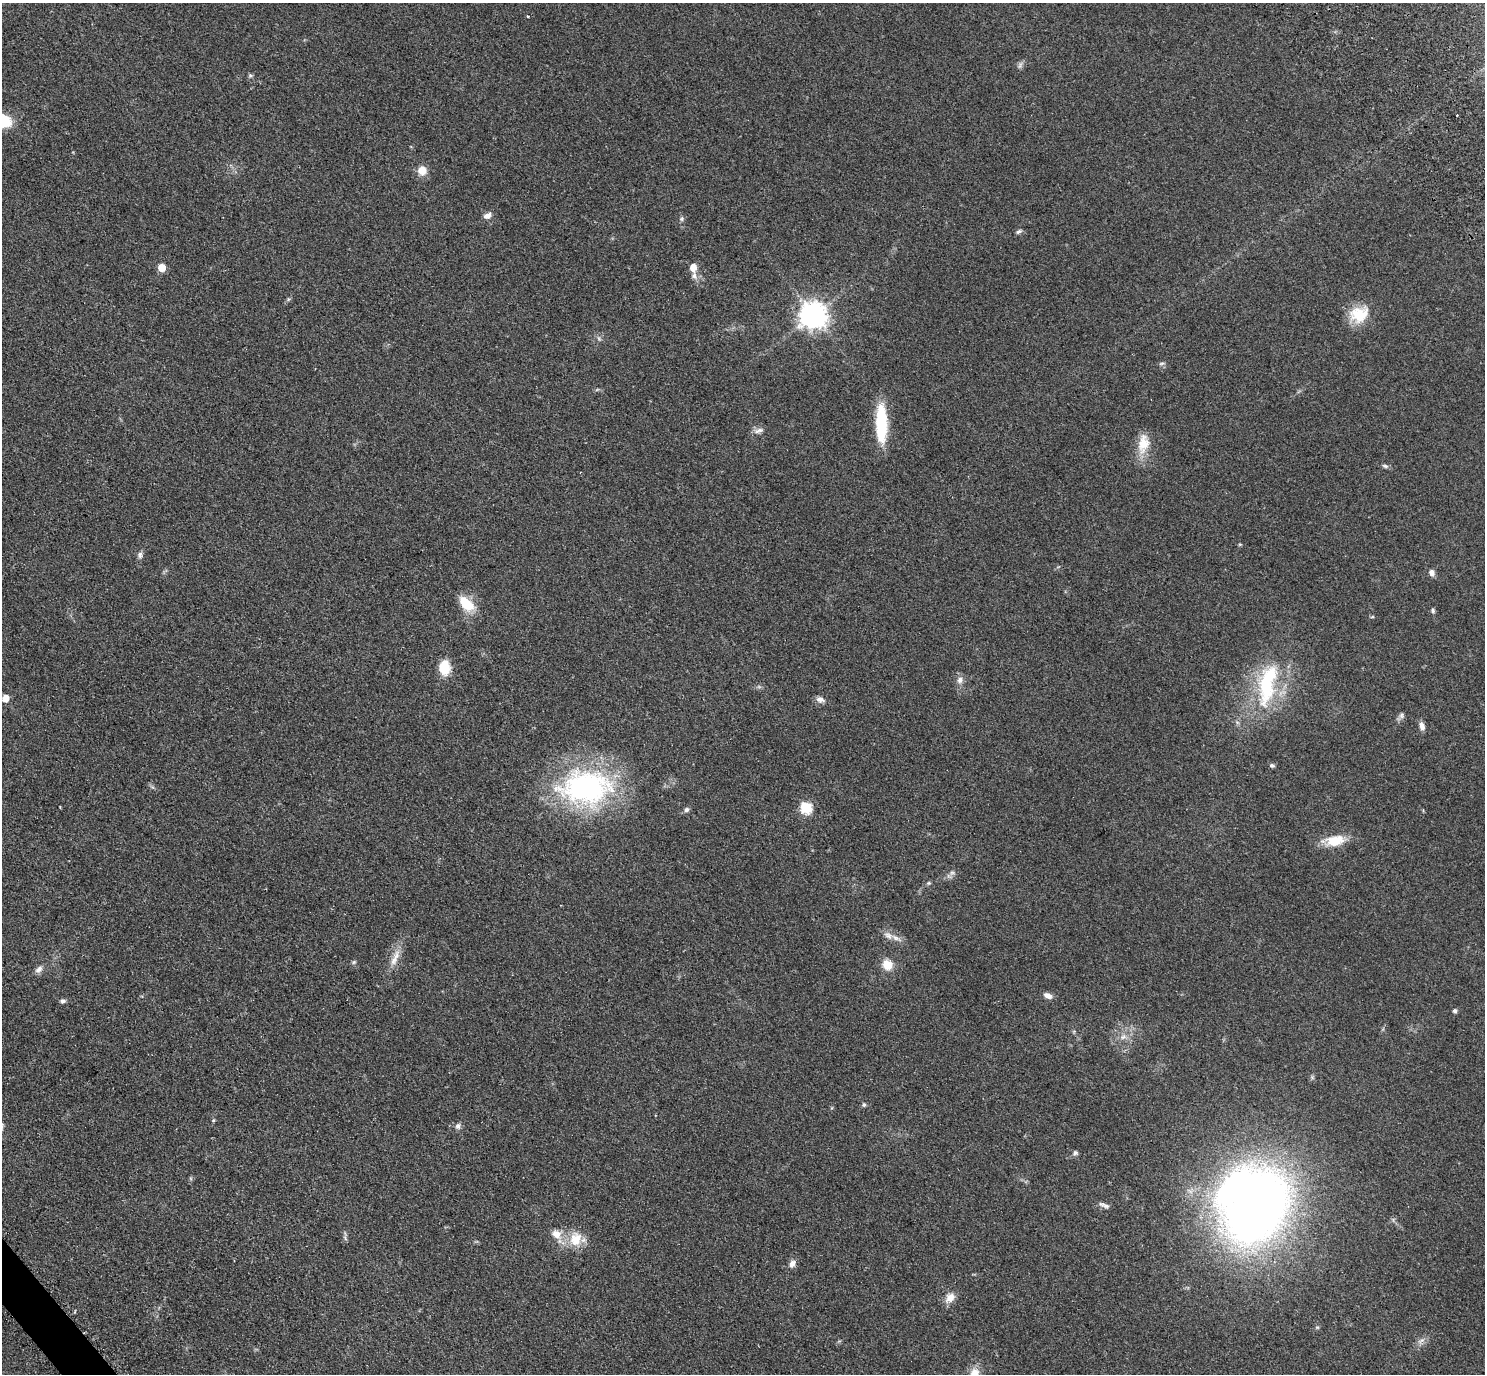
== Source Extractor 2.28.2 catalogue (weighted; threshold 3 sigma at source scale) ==
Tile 7 of 4 x 4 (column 3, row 2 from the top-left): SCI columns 3158-4640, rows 3206-4577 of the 6273 x 6269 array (HDU 1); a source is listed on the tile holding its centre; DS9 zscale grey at full resolution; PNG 1487 x 1376 px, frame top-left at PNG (2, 3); no overlay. Shown black and unused: <1% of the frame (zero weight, under 2 of 3 exposures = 11% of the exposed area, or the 3 px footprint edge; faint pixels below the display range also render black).
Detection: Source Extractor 2.28.2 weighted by HDU 2 'WHT'; one run over the whole footprint, this tile lists its part. Background 0.0938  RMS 0.0086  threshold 0.0385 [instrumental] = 3 sigma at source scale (4.5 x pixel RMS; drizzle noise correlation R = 1.50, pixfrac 1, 0.05/0.05 arcsec/px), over >= 5 px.
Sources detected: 65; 1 too faint to see at this stretch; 1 inside a brighter object's white glare — not listed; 2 inside a brighter listed object's ellipse — not listed separately; the other 61 listed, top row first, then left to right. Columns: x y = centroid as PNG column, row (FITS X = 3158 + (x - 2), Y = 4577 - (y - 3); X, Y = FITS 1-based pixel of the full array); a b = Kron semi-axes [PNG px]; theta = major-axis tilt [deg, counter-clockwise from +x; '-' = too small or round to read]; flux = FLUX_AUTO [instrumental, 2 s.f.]
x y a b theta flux
528 16 4 3 - 1
1020 65 11 5 72 2.4
250 75 6 4 -44 1.3
1457 115 3 2 - 1.1
3 121 15 13 -22 31
422 170 10 9 - 9.4
487 215 9 7 23 4.8
682 219 7 6 - 1.7
1019 231 8 5 31 1.8
161 267 5 5 - 19
693 268 7 6 - 8.5
694 276 9 8 - 3.9
1359 314 25 19 23 24
813 315 9 8 - 960
599 339 8 4 -59 1.7
1162 364 8 4 9 1.5
881 424 40 11 -89 48
759 431 14 6 16 3.7
1143 444 28 15 80 16
1385 466 9 5 -15 1.8
1240 544 5 3 - 0.83
140 555 10 6 87 2.8
1432 573 8 6 -68 3.6
466 604 19 11 -44 22
1433 611 6 5 - 1.6
444 668 16 12 -88 17
960 680 9 8 - 4.1
1266 686 55 21 88 65
5 698 5 5 - 12
820 699 12 7 -13 3.8
1401 715 7 7 - 2.3
1422 726 11 7 -76 3.7
1272 765 6 5 - 1.7
586 787 64 41 2 180
806 808 6 6 - 70
686 810 7 6 - 2.2
1334 841 19 10 7 24
952 873 7 5 28 2.1
929 883 6 5 - 1.2
888 935 14 8 -39 5.1
394 960 22 8 64 9.1
354 962 6 5 - 1.4
887 965 10 9 - 14
39 969 12 7 41 3.8
1048 996 10 6 -26 4.7
63 1001 8 5 4 2.1
1455 1011 5 5 - 1.9
1123 1037 10 6 30 4
864 1105 6 5 - 1.6
213 1120 5 3 - 0.84
458 1126 8 7 - 3
1075 1153 7 6 - 2
1104 1205 16 5 -19 3.3
1257 1206 56 39 57 830
556 1234 15 12 -24 9.9
345 1238 8 4 -54 1.4
576 1239 20 16 76 18
792 1263 9 7 60 4.6
950 1298 15 11 46 7.6
1317 1327 5 5 - 1.2
1421 1341 10 4 30 2.8
Isophote crosses this tile's border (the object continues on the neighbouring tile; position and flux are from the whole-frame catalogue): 1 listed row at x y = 3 121